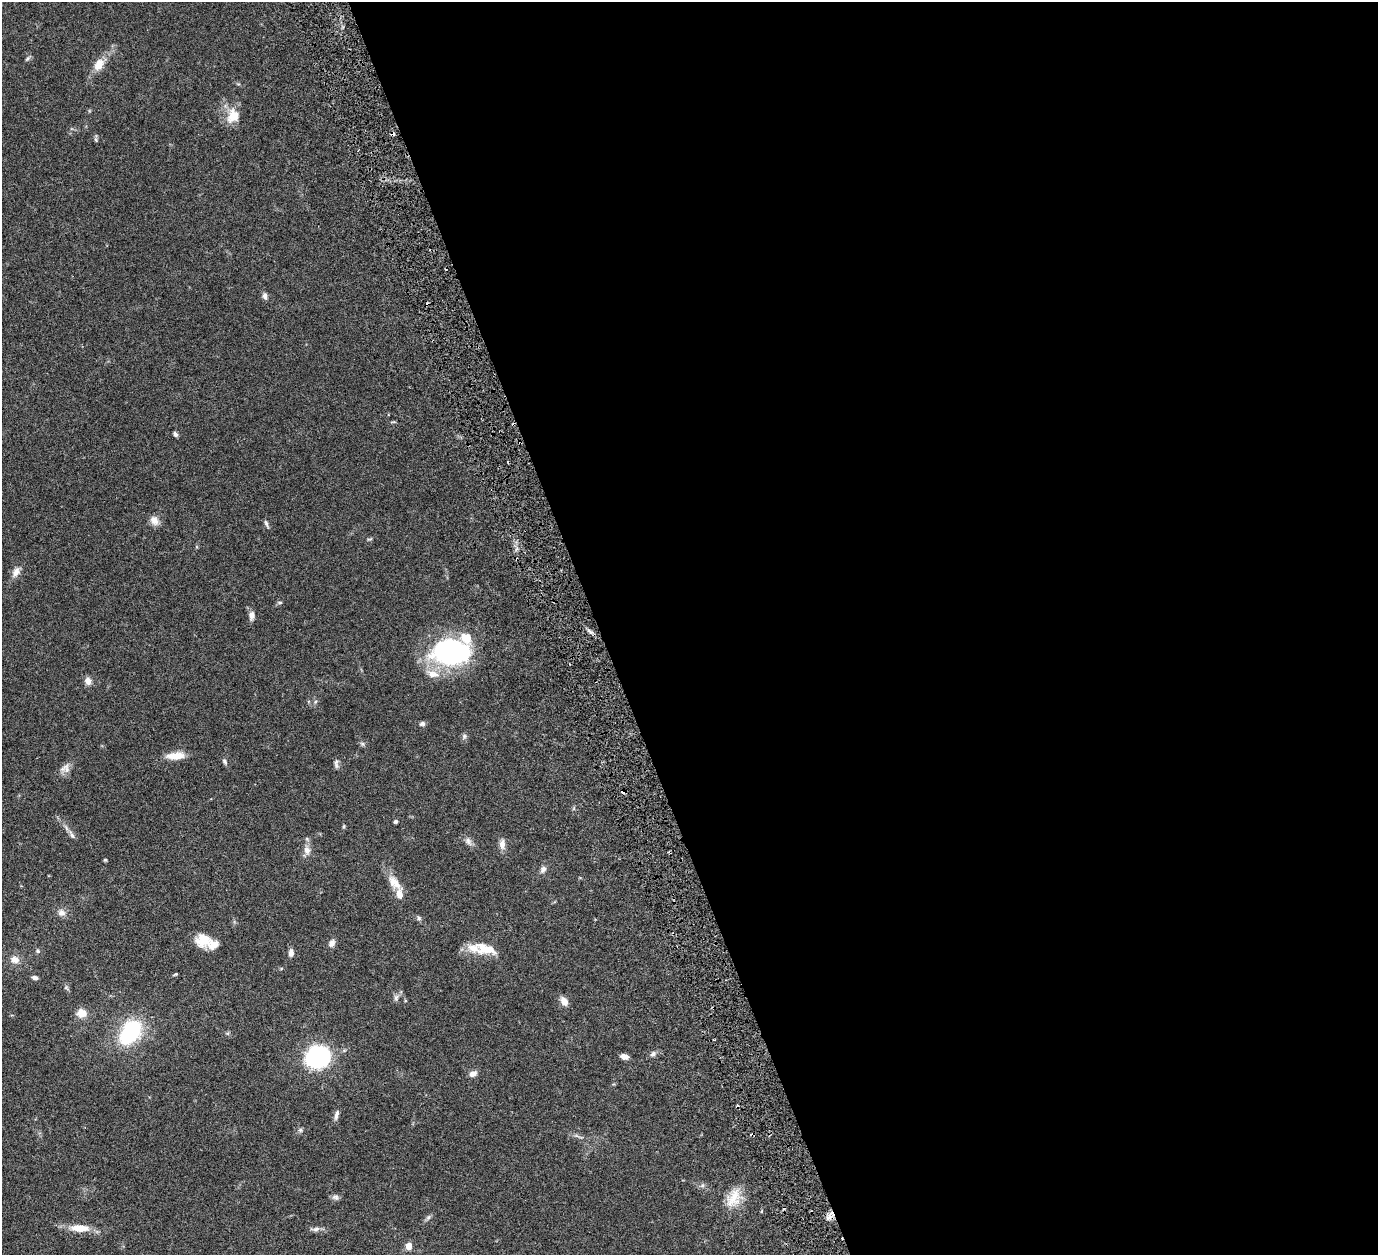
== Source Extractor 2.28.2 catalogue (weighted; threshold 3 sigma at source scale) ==
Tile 8 of 4 x 4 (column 4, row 2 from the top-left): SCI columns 4190-5565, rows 2824-4076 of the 5680 x 5541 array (HDU 1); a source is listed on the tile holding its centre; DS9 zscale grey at full resolution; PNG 1380 x 1257 px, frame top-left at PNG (2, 2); no overlay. Shown black and unused: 57% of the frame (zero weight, under 3 of 6 exposures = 5% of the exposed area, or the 3 px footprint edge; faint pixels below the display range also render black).
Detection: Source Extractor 2.28.2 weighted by HDU 2 'WHT'; one run over the whole footprint, this tile lists its part. Background 0.0534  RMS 0.0027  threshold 0.0112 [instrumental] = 3 sigma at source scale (4.09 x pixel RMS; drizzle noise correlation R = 1.36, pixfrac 0.8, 0.05/0.05 arcsec/px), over >= 5 px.
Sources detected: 71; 5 cosmic-ray / hot-pixel residue — not listed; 4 inside a brighter listed object's ellipse — not listed separately; the other 62 listed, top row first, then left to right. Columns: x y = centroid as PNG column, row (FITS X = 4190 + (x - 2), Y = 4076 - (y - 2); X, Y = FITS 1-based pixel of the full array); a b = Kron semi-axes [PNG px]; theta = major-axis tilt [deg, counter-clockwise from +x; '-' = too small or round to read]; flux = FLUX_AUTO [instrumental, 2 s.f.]
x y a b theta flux
27 59 9 4 45 0.46
99 64 17 11 59 3.2
233 116 19 14 55 4.4
96 140 6 4 -48 0.37
265 296 8 6 -76 0.9
175 434 6 4 -47 0.65
520 443 5 3 - 0.3
154 520 12 9 -47 1.8
266 524 11 4 -65 0.58
16 572 16 8 65 1.7
280 602 6 4 18 0.33
252 615 12 7 84 1.2
450 651 36 25 -1 45
433 674 19 10 -13 3.1
88 681 10 8 -75 1.3
422 724 7 6 - 0.63
464 736 8 5 71 0.6
362 744 7 5 -60 0.46
176 756 21 8 5 3.6
225 761 9 5 -65 0.57
336 763 14 5 -88 0.74
65 768 14 12 16 1.7
624 792 4 4 - 2
396 821 4 4 - 0.44
344 826 7 3 89 0.33
72 835 14 5 -63 0.96
468 841 12 7 -50 1.1
502 844 14 8 -86 1.5
307 850 12 9 -76 1.6
105 860 5 4 - 0.28
543 869 9 7 67 0.95
394 883 23 12 -50 3.6
61 913 10 9 - 1.4
419 918 7 5 -65 0.5
204 939 18 16 11 4.6
332 943 9 7 63 1.2
485 949 29 14 -14 5.5
38 951 5 5 - 0.39
291 953 8 6 85 1.2
15 960 10 8 -14 1.8
175 974 6 3 19 0.27
35 978 6 4 -10 0.74
66 988 9 3 -34 0.38
396 998 10 6 88 0.79
564 1001 8 6 -63 2.4
81 1013 12 10 -6 2.6
130 1032 17 11 54 31
227 1033 6 4 -18 0.34
653 1054 8 6 45 0.74
318 1057 11 10 - 79
624 1057 9 6 -15 1.1
473 1074 9 6 19 1.3
336 1115 14 5 75 1
300 1130 6 5 - 0.5
577 1136 7 4 -19 0.54
335 1197 9 7 -20 0.76
733 1198 28 15 59 5.1
428 1217 7 6 - 0.55
828 1218 11 6 36 1.2
80 1228 20 8 -2 4.6
315 1229 14 5 5 0.99
409 1246 8 7 - 1.6
Overlapping masked pixels (flux is a lower limit): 2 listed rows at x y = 520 443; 624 792